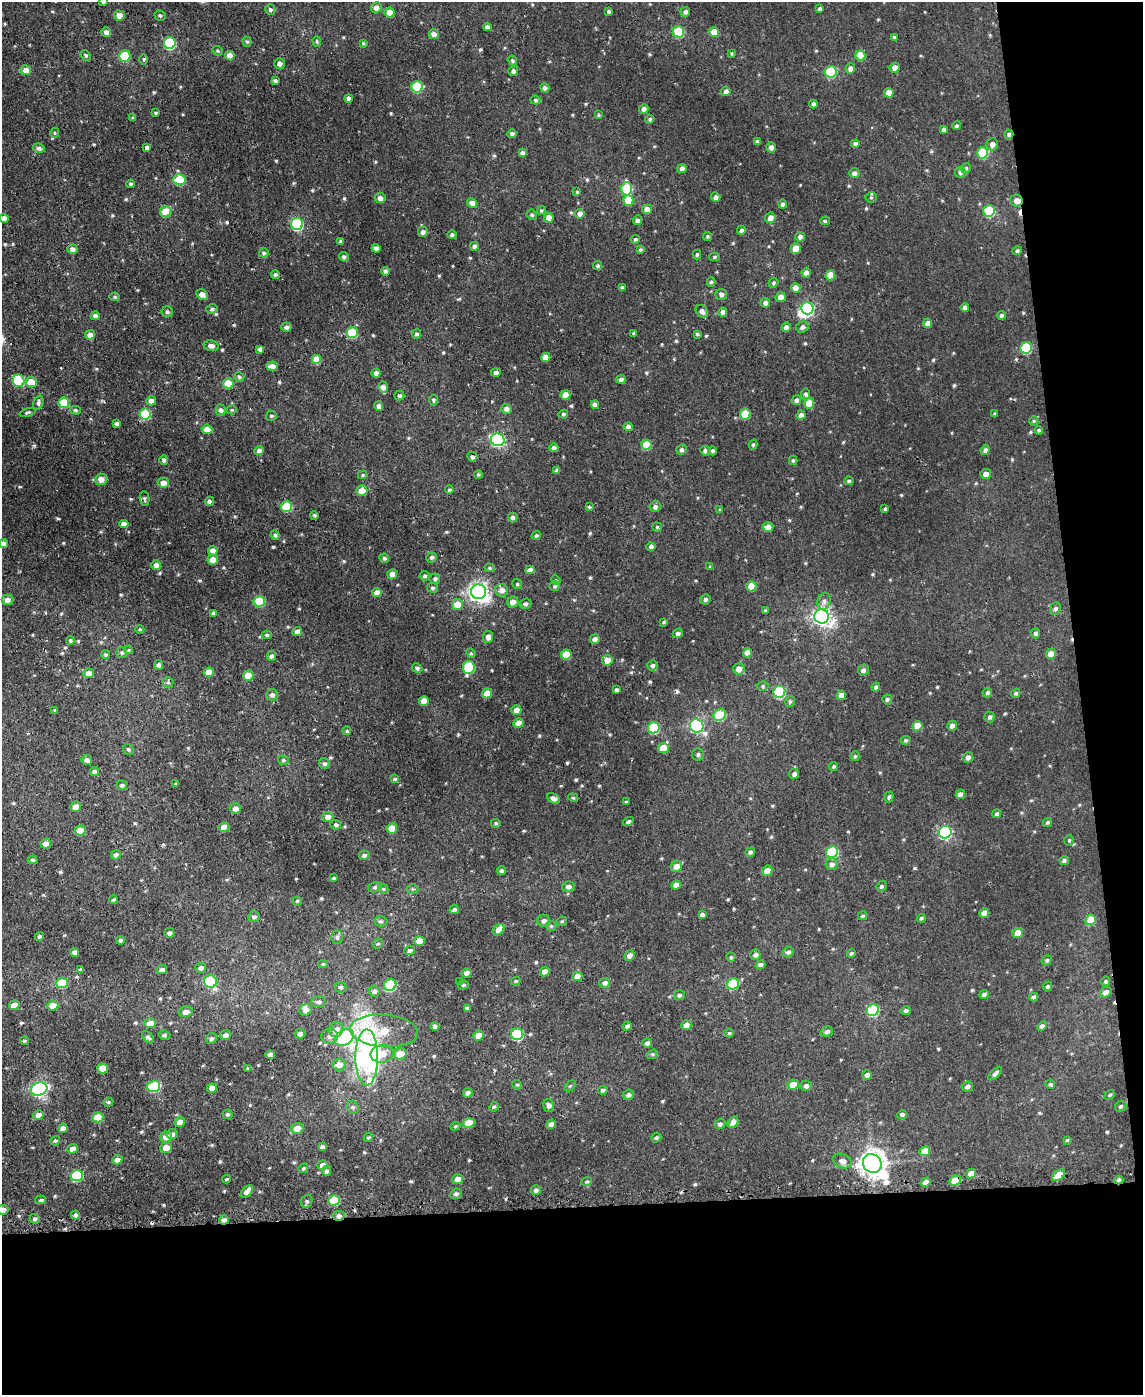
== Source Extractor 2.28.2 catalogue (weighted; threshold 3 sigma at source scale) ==
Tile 12 of 4 x 3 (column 4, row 3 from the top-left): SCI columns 3423-4563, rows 125-1517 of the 4589 x 4550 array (HDU 1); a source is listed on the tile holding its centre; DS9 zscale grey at full resolution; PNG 1145 x 1397 px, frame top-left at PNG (2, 2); each listed source drawn as its Kron ellipse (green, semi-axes under 4 px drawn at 4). Shown black and unused: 19% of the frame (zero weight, under 2 of 3 exposures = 2% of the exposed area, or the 3 px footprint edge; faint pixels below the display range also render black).
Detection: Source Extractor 2.28.2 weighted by HDU 2 'WHT'; one run over the whole footprint, this tile lists its part. Background 0.00839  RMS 0.005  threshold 0.0223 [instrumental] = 3 sigma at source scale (4.5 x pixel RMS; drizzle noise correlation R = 1.50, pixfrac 1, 0.05/0.05 arcsec/px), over >= 5 px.
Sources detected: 622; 1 inside a brighter object's white glare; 3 cosmic-ray / hot-pixel residue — neither listed nor drawn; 4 inside a brighter listed object's ellipse — not listed separately; of the other 614, all 500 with FLUX_AUTO >= 0.59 (the completeness limit of this list) listed and drawn (114 fainter detections not listed), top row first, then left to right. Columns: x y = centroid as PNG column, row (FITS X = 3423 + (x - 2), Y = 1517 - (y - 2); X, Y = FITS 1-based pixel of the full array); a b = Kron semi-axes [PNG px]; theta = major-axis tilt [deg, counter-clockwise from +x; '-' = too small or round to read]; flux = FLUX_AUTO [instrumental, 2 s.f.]
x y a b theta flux
103 2 4 4 - 1.2
376 8 5 5 - 2.3
820 8 4 4 - 0.75
270 9 5 5 - 1
609 11 4 3 - 1
390 12 5 5 - 4.9
685 12 5 4 - 1.5
119 15 5 5 - 3.5
160 15 5 5 - 0.89
487 27 4 4 - 2.3
106 32 5 4 - 2.1
679 32 6 5 - 20
714 32 5 4 - 6.9
434 34 5 5 - 2.5
894 37 4 4 - 0.68
247 42 5 4 - 0.75
317 42 5 4 - 0.71
170 43 6 6 - 42
363 43 4 4 - 0.64
217 51 5 5 - 0.78
732 53 4 4 - 0.6
86 55 6 4 -52 0.87
860 55 5 5 - 12
125 56 6 5 - 19
230 56 5 4 - 3.9
144 59 5 4 - 0.96
512 60 5 4 - 0.92
279 64 5 5 - 2.2
895 67 5 5 - 2.4
850 68 5 5 - 2.3
26 70 5 5 - 5
513 71 5 5 - 1.6
831 72 6 5 - 28
275 81 4 3 - 1
417 87 5 5 - 25
545 88 5 4 - 1.3
726 91 5 4 - 1.6
889 93 5 4 - 4.9
348 98 4 4 - 1.3
535 100 5 4 - 0.9
813 104 4 4 - 1.4
644 109 5 4 - 1.8
156 113 4 3 - 0.63
598 115 4 3 - 0.64
133 118 4 3 - 0.96
650 119 4 4 - 0.86
956 126 4 4 - 0.95
943 129 4 4 - 1.3
55 133 5 4 - 0.72
512 134 5 4 - 1.2
1009 134 5 4 - 0.95
757 141 4 4 - 1.1
855 144 4 4 - 1.4
992 144 6 6 - 2.6
147 147 4 4 - 1.7
771 147 5 5 - 2.2
39 148 6 5 - 1.5
523 153 4 4 - 1.9
983 153 5 5 - 24
966 168 5 4 - 0.91
682 169 4 4 - 1.8
854 173 5 5 - 2
960 173 5 5 - 1.1
179 180 6 5 - 19
131 184 4 4 - 0.97
627 189 7 5 -88 28
577 192 4 4 - 0.68
716 197 4 4 - 1.5
871 197 5 5 - 0.87
380 198 5 5 - 2.2
628 200 5 5 - 9
1016 201 6 5 - 3.6
472 203 5 4 - 2.7
783 204 4 4 - 1.4
647 209 5 4 - 4
541 210 4 4 - 0.64
989 211 6 5 - 27
166 212 6 5 - 14
580 214 5 4 - 2.6
532 215 5 4 - 0.85
4 218 4 4 - 2.6
549 218 5 4 - 4.2
770 218 5 5 - 2.9
638 220 5 4 - 1.5
825 221 4 4 - 0.69
297 224 6 6 - 50
741 230 4 4 - 1.6
423 232 5 5 - 1.7
452 235 4 4 - 1.3
708 236 4 4 - 0.74
800 237 5 5 - 1.6
635 239 4 4 - 0.91
341 241 4 4 - 0.9
474 246 4 4 - 1.4
376 248 4 4 - 2.1
796 248 5 5 - 6
72 249 5 5 - 2.2
640 250 4 4 - 0.76
1017 251 5 4 - 0.97
264 253 5 4 - 1.1
697 255 5 4 - 0.77
344 257 5 4 - 0.93
715 257 5 4 - 0.78
598 266 5 4 - 0.76
385 271 4 4 - 1.1
806 273 5 4 - 1.8
275 274 4 4 - 0.94
830 275 5 5 - 7.1
711 282 5 4 - 0.72
773 283 5 4 - 0.85
622 287 4 4 - 0.65
796 288 5 4 - 4
202 294 6 5 - 3.2
721 294 6 5 - 1.7
115 297 5 4 - 0.73
780 297 5 5 - 3.2
765 303 5 5 - 1.8
807 308 6 6 - 64
965 308 4 4 - 1.6
212 309 6 4 13 1
702 311 7 5 -48 2.1
167 312 5 5 - 0.92
723 312 4 4 - 1.8
1002 315 4 4 - 1.1
95 316 4 4 - 1.7
928 323 5 4 - 2.9
286 327 5 4 - 1.6
786 327 5 4 - 1.8
802 327 6 5 - 1.6
352 332 6 5 - 21
634 333 4 3 - 0.69
416 334 5 4 - 0.97
697 334 4 4 - 0.7
90 335 5 4 - 2.3
211 346 7 5 -13 2.2
1026 348 6 5 - 29
260 349 4 4 - 1.5
546 357 5 4 - 4.4
316 360 5 5 - 7.8
272 366 6 4 0 3.1
496 372 5 4 - 1.4
376 373 4 4 - 1.9
239 377 5 5 - 0.91
621 379 4 4 - 1.4
18 381 6 6 - 21
31 382 5 5 - 7.8
228 384 5 5 - 12
383 387 5 5 - 2.3
806 394 5 4 - 1
565 395 5 5 - 5
399 396 5 5 - 1.1
433 400 5 4 - 1
796 400 5 4 - 1.3
151 401 5 4 - 2.1
38 403 7 5 72 1.3
64 403 5 5 - 18
809 403 5 5 - 7
595 405 4 4 - 2.1
379 406 5 4 - 1.8
506 409 5 5 - 1.8
75 410 5 4 - 0.77
221 410 5 5 - 1.4
232 410 5 4 - 0.63
28 412 8 3 17 0.72
145 414 5 5 - 27
563 414 5 4 - 0.83
745 414 5 5 - 13
995 414 3 3 - 0.72
801 415 4 4 - 1.8
271 416 5 5 - 0.8
1034 421 5 4 - 0.63
117 424 4 4 - 1.5
628 427 5 4 - 1.7
207 429 5 5 - 5.1
1039 430 4 4 - 0.89
498 440 7 6 - 76
646 445 5 5 - 11
753 445 5 4 - 0.78
554 448 4 4 - 1.6
259 450 5 4 - 1.6
682 450 5 5 - 1.2
985 450 5 4 - 1.5
705 451 5 5 - 1.6
713 451 4 4 - 1.1
472 457 5 4 - 1.2
164 460 5 4 - 1.2
793 460 4 4 - 0.73
557 470 4 3 - 1.1
478 474 4 4 - 0.65
985 474 5 5 - 2.6
363 475 5 4 - 0.61
101 479 6 5 - 3.5
849 481 5 4 - 0.88
163 483 5 5 - 3.1
449 490 4 4 - 0.9
362 491 5 5 - 6.1
145 499 7 5 -81 0.93
209 501 5 4 - 1.2
286 507 5 5 - 19
589 507 4 3 - 0.65
655 507 5 5 - 1.3
885 509 4 3 - 0.94
720 510 4 3 - 0.61
314 515 4 4 - 0.79
513 517 5 5 - 1.2
124 524 5 4 - 3.1
657 527 5 5 - 0.67
768 527 5 5 - 2.8
275 535 5 4 - 0.96
536 536 4 4 - 0.78
4 544 4 4 - 2.5
651 547 4 4 - 1.4
213 551 5 4 - 2.4
431 557 5 5 - 1.1
384 558 5 4 - 0.85
213 560 5 5 - 5.1
156 565 5 5 - 2
710 567 4 3 - 0.62
490 568 5 4 - 0.71
530 570 5 4 - 2.7
392 574 5 4 - 2.3
425 576 5 5 - 0.92
435 579 5 5 - 1
556 580 5 4 - 0.64
517 584 5 5 - 0.7
555 586 5 5 - 0.88
751 586 5 5 - 8.3
432 588 5 5 - 1
502 590 6 6 - 2.9
377 592 4 4 - 2.5
478 592 7 7 - 230
705 599 5 5 - 1.1
7 600 6 5 - 2.4
259 601 5 5 - 20
824 601 8 6 74 1.7
513 602 6 5 - 2.7
457 604 5 5 - 6.8
525 604 6 5 - 1.1
1055 609 6 5 - 1.2
765 611 3 3 - 0.69
214 613 4 4 - 1.3
822 616 7 7 - 210
664 622 4 3 - 0.72
140 629 4 4 - 0.63
297 631 5 4 - 2.1
678 633 5 4 - 1.3
1036 633 5 4 - 1.2
267 635 5 4 - 0.72
488 637 6 5 - 2.4
595 639 5 4 - 2
70 641 4 4 - 0.93
129 650 4 4 - 0.6
122 652 5 5 - 1.1
471 653 5 4 - 0.64
747 653 5 4 - 3.6
1051 654 5 5 - 4.2
105 655 4 4 - 0.87
566 655 5 5 - 8.5
271 656 5 4 - 1.3
607 660 5 5 - 4.3
159 665 5 4 - 1.5
652 666 5 5 - 1.2
469 667 6 5 - 27
417 668 5 4 - 1
739 669 6 5 - 3.4
863 670 5 5 - 1.5
209 672 5 4 - 5.8
89 673 5 5 - 3.3
248 676 5 5 - 6.9
168 682 5 5 - 0.84
763 686 5 5 - 0.78
876 687 4 4 - 1.1
616 690 4 3 - 0.95
779 692 6 6 - 39
487 693 5 5 - 6.2
987 693 5 4 - 1
1016 693 5 4 - 0.89
272 695 6 6 - 1.8
841 695 5 4 - 3.1
887 699 5 5 - 0.93
424 701 5 5 - 4.6
790 701 6 4 76 0.86
516 710 5 5 - 3.2
55 711 3 3 - 0.92
720 715 6 5 - 20
990 717 5 5 - 1.2
519 723 5 4 - 5.3
697 726 7 6 - 74
917 726 5 5 - 7.3
952 726 5 4 - 2.1
654 728 6 5 - 28
347 731 4 4 - 0.75
906 740 4 4 - 0.81
663 748 5 5 - 8.5
128 749 5 5 - 0.8
698 754 6 6 - 1.1
855 756 5 4 - 0.7
968 757 5 5 - 1.9
87 760 5 5 - 1.8
283 760 5 4 - 0.91
324 764 6 5 - 1.2
834 766 4 4 - 0.7
94 771 4 4 - 1.3
794 774 5 5 - 1.5
395 779 4 4 - 1.2
176 784 4 4 - 0.6
122 785 5 5 - 1.1
960 794 5 4 - 2
889 797 6 3 75 0.75
553 798 7 5 -31 1.8
573 798 5 4 - 0.64
626 802 3 3 - 0.67
75 807 5 5 - 2.8
235 809 5 5 - 2.4
997 814 4 4 - 0.99
328 817 6 5 - 3
628 822 6 4 31 0.89
1048 822 5 4 - 0.82
496 823 5 4 - 0.62
336 825 5 4 - 1
224 827 5 4 - 4.1
392 828 5 5 - 6.8
80 831 5 5 - 9
945 832 6 6 - 66
1069 840 5 4 - 0.64
46 844 5 5 - 3.4
750 852 5 4 - 1.2
832 852 6 5 - 33
116 855 5 4 - 1.4
364 855 5 4 - 1.4
33 860 5 4 - 0.81
1064 860 5 4 - 1
832 864 6 6 - 1.8
676 866 6 5 - 3.5
502 871 4 4 - 1
767 871 5 5 - 4.5
334 878 4 3 - 0.64
676 885 5 4 - 3
881 886 5 5 - 0.96
375 887 7 5 18 1
568 887 6 5 - 1.9
383 889 5 4 - 0.71
412 889 6 5 - 0.67
113 900 4 4 - 0.94
297 901 4 4 - 0.64
454 909 5 4 - 1.1
984 913 5 4 - 3.8
702 915 4 4 - 1.5
863 916 5 4 - 0.79
254 917 6 5 - 1.3
921 918 4 4 - 0.88
1091 920 5 5 - 9
380 921 7 5 1 1
544 921 6 6 - 1.7
562 921 5 5 - 0.69
551 926 5 5 - 0.68
499 930 7 5 41 4
169 933 5 5 - 1.4
1018 933 5 5 - 5.3
39 936 5 4 - 1.1
337 937 6 5 - 1.2
120 940 4 4 - 1.1
419 941 5 5 - 5.3
378 944 6 4 19 0.73
410 950 5 4 - 1.1
75 952 4 4 - 2.2
788 952 5 5 - 1.2
851 953 4 4 - 0.76
755 955 5 5 - 1.4
630 956 5 5 - 2.5
731 957 4 4 - 0.62
1047 960 5 4 - 0.87
323 964 4 4 - 0.68
760 965 5 4 - 1.8
201 968 5 5 - 1.8
162 969 5 4 - 1.2
81 970 3 3 - 0.89
545 972 5 4 - 2.9
466 973 5 4 - 2.1
577 976 5 4 - 3.8
210 981 6 6 - 30
516 981 5 3 - 0.65
1106 981 5 4 - 0.81
460 982 4 4 - 0.64
62 983 6 5 - 13
605 983 5 5 - 1.7
733 984 6 5 - 24
390 985 6 5 - 30
463 985 5 4 - 0.67
1047 986 5 4 - 0.93
340 987 6 5 - 1.1
375 991 5 5 - 1.5
1106 992 6 5 - 2.4
984 994 5 4 - 1.3
679 995 5 5 - 1.1
1034 997 4 4 - 1.5
319 1002 7 5 5 1.4
14 1005 5 4 - 4
53 1006 5 5 - 5.4
467 1008 4 3 - 1
306 1010 6 5 - 2.6
873 1010 6 5 - 35
906 1011 5 4 - 1.1
186 1012 7 5 14 2.8
150 1023 6 5 - 3.9
686 1025 5 4 - 3.4
435 1026 4 4 - 1.3
627 1026 5 4 - 1.1
1042 1026 5 4 - 1.3
336 1030 7 7 - 3.5
384 1031 34 16 -4 17
827 1031 6 5 - 1.5
729 1033 4 4 - 0.71
300 1034 5 4 - 2.1
517 1034 6 5 - 35
164 1035 6 4 -12 0.87
225 1035 5 5 - 1.9
479 1035 5 4 - 3.9
330 1036 8 7 - 2.2
148 1037 7 5 -44 1.2
344 1038 10 7 34 110
211 1039 6 5 - 1
24 1041 4 3 - 0.62
647 1043 5 4 - 1.6
382 1054 11 9 9 6.4
400 1054 6 5 - 6.3
652 1054 5 4 - 0.77
270 1055 4 4 - 2.6
367 1057 28 11 90 110
339 1065 6 6 - 3.7
103 1068 5 5 - 7.2
248 1068 4 4 - 0.62
995 1074 9 4 43 1.5
867 1075 5 4 - 1.5
1050 1084 5 4 - 0.86
517 1085 5 4 - 0.61
793 1085 5 5 - 4.4
154 1086 6 5 - 33
570 1086 6 4 45 0.65
806 1086 5 5 - 1.4
967 1087 5 5 - 1.3
212 1088 5 4 - 3.1
39 1089 8 6 17 120
603 1090 5 4 - 1.1
468 1093 5 4 - 1.3
629 1095 6 5 - 1.3
1110 1095 6 4 39 0.8
108 1102 5 4 - 0.63
549 1106 6 5 - 1.5
1121 1106 6 5 - 0.88
353 1107 7 5 -47 1.1
494 1107 5 4 - 0.63
228 1114 5 4 - 0.9
38 1115 5 4 - 2.6
902 1115 5 4 - 1.2
98 1117 5 5 - 13
180 1122 5 4 - 3.6
733 1122 6 5 - 2.7
469 1123 5 5 - 9.9
551 1124 5 4 - 2.3
720 1124 5 5 - 1.2
455 1126 5 4 - 0.61
63 1128 4 4 - 2.4
297 1128 6 5 - 4.2
172 1134 5 5 - 1.4
166 1137 6 5 - 3.6
368 1137 5 4 - 0.68
656 1138 5 4 - 0.8
1067 1140 4 3 - 0.59
55 1141 5 4 - 0.82
322 1147 4 4 - 1.6
166 1148 5 5 - 4.4
72 1149 5 4 - 3.2
925 1151 5 5 - 7.4
117 1160 5 4 - 2.3
842 1161 10 7 -23 2.5
872 1163 10 9 - 530
323 1165 5 5 - 2.9
303 1168 5 4 - 0.66
327 1171 5 4 - 1.3
971 1174 5 4 - 4.1
1059 1175 7 4 37 8.4
77 1176 6 5 - 29
227 1179 4 3 - 0.69
457 1179 5 5 - 3.2
1119 1180 4 3 - 1
955 1181 6 4 27 8.3
587 1182 5 4 - 0.69
925 1182 5 4 - 2.6
536 1190 5 5 - 1.3
247 1191 7 4 49 3
456 1194 6 5 - 1.1
41 1200 5 4 - 0.94
334 1200 6 5 - 17
307 1201 6 5 - 1.1
3 1210 6 4 11 2.4
75 1215 4 4 - 1.3
339 1216 6 5 - 1.6
35 1219 5 4 - 1
224 1220 5 4 - 1.8
Overlapping masked pixels (flux is a lower limit): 6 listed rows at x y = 1009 134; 1016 201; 1119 1180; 955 1181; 339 1216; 224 1220
Isophote crosses this tile's border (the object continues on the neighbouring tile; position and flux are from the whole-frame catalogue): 3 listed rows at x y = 103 2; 4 544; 3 1210